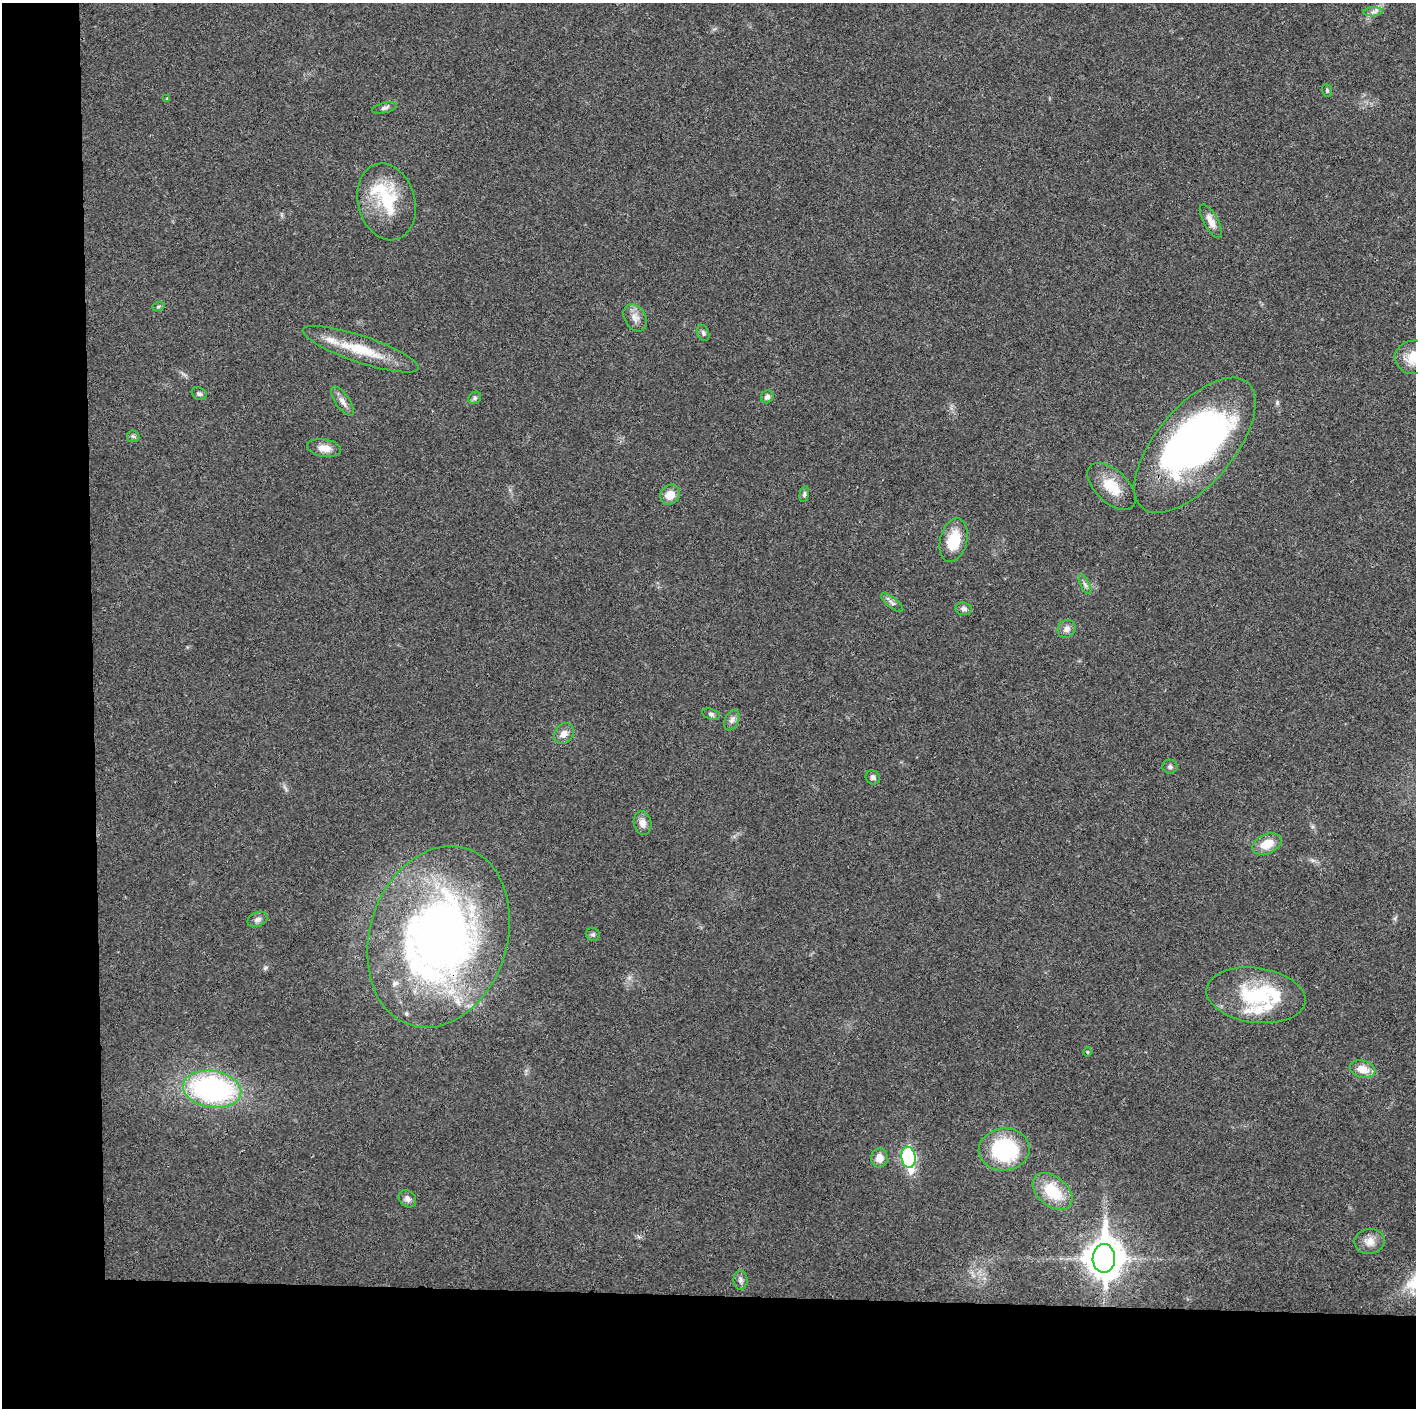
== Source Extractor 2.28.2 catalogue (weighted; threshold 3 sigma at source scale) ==
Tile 7 of 3 x 3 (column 1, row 3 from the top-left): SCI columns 1-1414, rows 6-1411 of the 4243 x 4225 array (HDU 1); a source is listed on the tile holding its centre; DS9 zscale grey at full resolution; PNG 1418 x 1410 px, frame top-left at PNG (2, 3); each listed source drawn as its Kron ellipse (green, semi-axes under 4 px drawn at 4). Shown black and unused: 14% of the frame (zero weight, under 3 of 4 exposures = <1% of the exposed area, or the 3 px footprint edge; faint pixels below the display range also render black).
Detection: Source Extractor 2.28.2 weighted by HDU 2 'WHT'; one run over the whole footprint, this tile lists its part. Background 0.0192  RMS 0.0039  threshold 0.0176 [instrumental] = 3 sigma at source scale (4.5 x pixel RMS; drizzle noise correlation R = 1.50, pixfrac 1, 0.05/0.05 arcsec/px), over >= 5 px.
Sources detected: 57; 2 inside a brighter object's white glare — neither listed nor drawn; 7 inside a brighter listed object's ellipse — not listed separately; the other 48 listed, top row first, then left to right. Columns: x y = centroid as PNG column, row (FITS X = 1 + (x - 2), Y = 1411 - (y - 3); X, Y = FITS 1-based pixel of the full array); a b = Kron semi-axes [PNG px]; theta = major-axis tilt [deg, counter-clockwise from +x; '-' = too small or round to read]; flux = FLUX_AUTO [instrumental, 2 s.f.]
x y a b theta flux
1373 12 10 4 3 1.3
1327 90 6 5 - 0.54
167 98 3 3 - 0.36
384 108 13 5 12 1.1
386 202 39 28 -75 22
1211 221 18 7 -61 3.4
158 307 6 4 19 0.56
635 318 14 10 -59 2.9
703 333 8 6 -66 1
361 349 61 13 -19 16
1414 357 19 17 3 9.6
199 394 8 6 -26 0.9
767 397 6 6 - 1.3
475 398 7 5 46 0.91
343 401 17 7 -55 2.6
133 436 6 5 - 0.71
1195 445 82 39 50 160
324 448 17 8 -10 4
1112 486 30 16 -44 10
804 494 8 4 78 0.74
670 495 10 9 - 4.6
954 540 22 13 75 12
1085 585 10 4 -63 1.2
892 603 13 5 -37 1.4
964 609 8 6 -6 1.3
1066 629 9 8 - 2.1
711 714 9 5 -15 0.93
732 720 11 6 66 1.6
564 734 11 9 49 2.9
1170 767 7 7 - 1
873 777 7 6 - 1.1
642 823 12 8 -80 2.7
1267 844 15 9 22 6.6
258 919 10 7 24 1.6
593 934 7 6 - 0.84
438 937 93 69 72 250
1256 995 50 27 -8 31
1087 1052 5 3 - 0.37
1363 1069 13 8 -15 5.3
212 1089 29 18 -9 78
1004 1149 25 21 4 37
908 1157 10 7 -81 52
879 1158 9 8 - 3.5
1053 1191 23 14 -40 14
407 1199 9 7 -42 1.8
1370 1241 15 12 9 3.9
1104 1258 14 11 89 900
740 1280 9 7 -90 1.5
Overlapping masked pixels (flux is a lower limit): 1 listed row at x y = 438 937
Isophote crosses this tile's border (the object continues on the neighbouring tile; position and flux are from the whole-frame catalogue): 1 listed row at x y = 1414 357